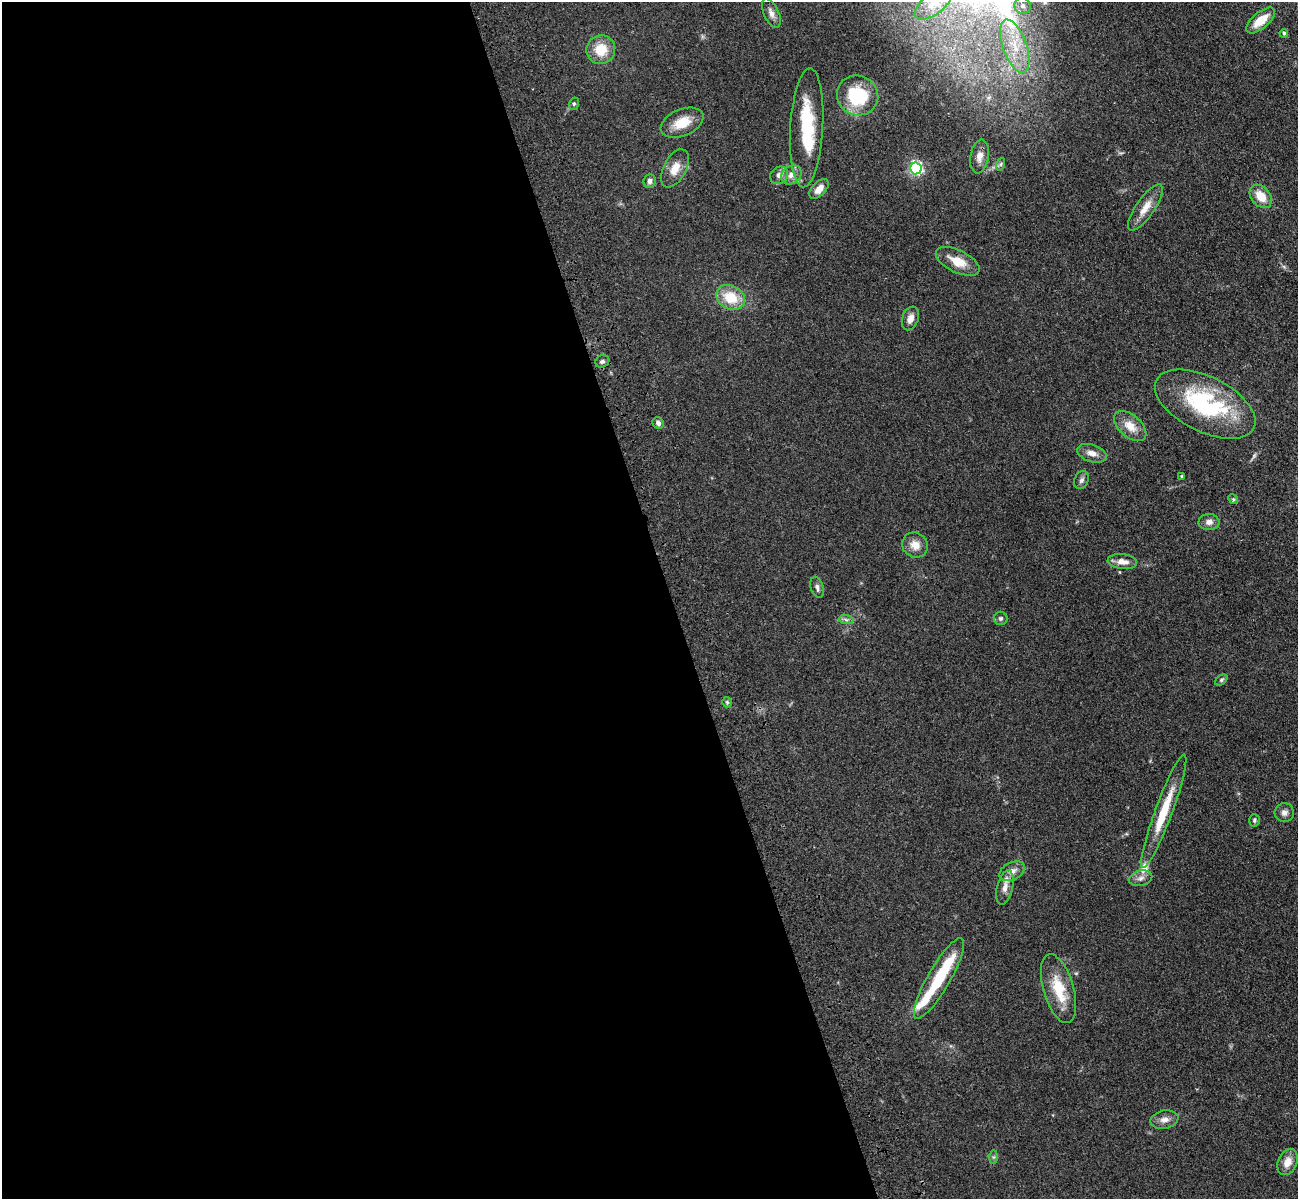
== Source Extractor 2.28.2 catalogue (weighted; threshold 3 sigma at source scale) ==
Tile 9 of 4 x 4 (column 1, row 3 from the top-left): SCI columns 116-1411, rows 1505-2701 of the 5417 x 5283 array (HDU 1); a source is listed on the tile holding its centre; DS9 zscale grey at full resolution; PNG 1300 x 1201 px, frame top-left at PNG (2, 2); each listed source drawn as its Kron ellipse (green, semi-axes under 4 px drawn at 4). Shown black and unused: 52% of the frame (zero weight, under 3 of 4 exposures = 6% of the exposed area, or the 3 px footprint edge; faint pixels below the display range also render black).
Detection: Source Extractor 2.28.2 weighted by HDU 2 'WHT'; one run over the whole footprint, this tile lists its part. Background 0.0592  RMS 0.0062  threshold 0.0277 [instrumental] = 3 sigma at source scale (4.5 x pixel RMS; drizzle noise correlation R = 1.50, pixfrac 1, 0.05/0.05 arcsec/px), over >= 5 px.
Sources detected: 57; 1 inside a brighter object's white glare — neither listed nor drawn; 5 inside a brighter listed object's ellipse — not listed separately; the other 51 listed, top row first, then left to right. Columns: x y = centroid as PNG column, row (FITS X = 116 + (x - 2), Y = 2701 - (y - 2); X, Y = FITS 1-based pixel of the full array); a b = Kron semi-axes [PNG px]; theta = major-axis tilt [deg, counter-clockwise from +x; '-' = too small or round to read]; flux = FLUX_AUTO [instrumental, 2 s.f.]
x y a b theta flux
934 3 22 10 39 9.8
1023 6 8 8 - 3
771 13 16 7 -66 3.7
1261 20 17 8 40 12
1284 33 4 4 - 1.1
1015 46 28 12 -70 18
601 50 14 14 - 14
858 95 21 19 -28 33
574 104 6 5 - 1
682 123 22 13 23 13
807 128 59 16 87 33
979 156 17 9 81 5
1001 164 6 4 71 0.96
675 168 21 11 62 7.7
916 168 6 5 - 120
779 175 9 8 - 3.8
791 175 11 8 33 4.4
649 181 7 6 - 2.1
819 189 12 6 46 4.9
1261 196 13 9 -49 10
1145 208 27 9 55 7.9
958 261 24 11 -26 11
731 297 15 11 -27 16
910 318 12 8 70 3.9
602 361 7 6 - 1.6
1205 404 54 27 -26 65
658 423 6 5 - 2.1
1130 426 19 11 -41 8.7
1092 453 15 8 -18 4.6
1182 476 3 3 - 0.75
1081 480 9 7 66 1.8
1233 499 5 4 - 0.68
1209 522 10 8 2 3.3
915 545 13 12 - 6.3
1122 562 15 7 -6 5.2
817 587 11 6 -73 2.3
1001 618 7 6 - 1.4
846 620 7 4 -2 1.3
1221 680 7 4 37 0.98
727 702 5 5 - 0.92
1164 811 60 8 70 22
1284 813 9 9 - 2.8
1254 820 6 5 - 1
1012 871 13 8 28 4.1
1141 878 12 7 14 3.1
1005 887 18 8 76 4.3
939 978 46 11 60 29
1058 989 35 15 -73 19
1164 1120 14 9 11 4.1
994 1157 7 4 89 0.95
1288 1162 13 9 65 6
Isophote crosses this tile's border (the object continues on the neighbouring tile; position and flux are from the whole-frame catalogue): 1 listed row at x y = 934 3